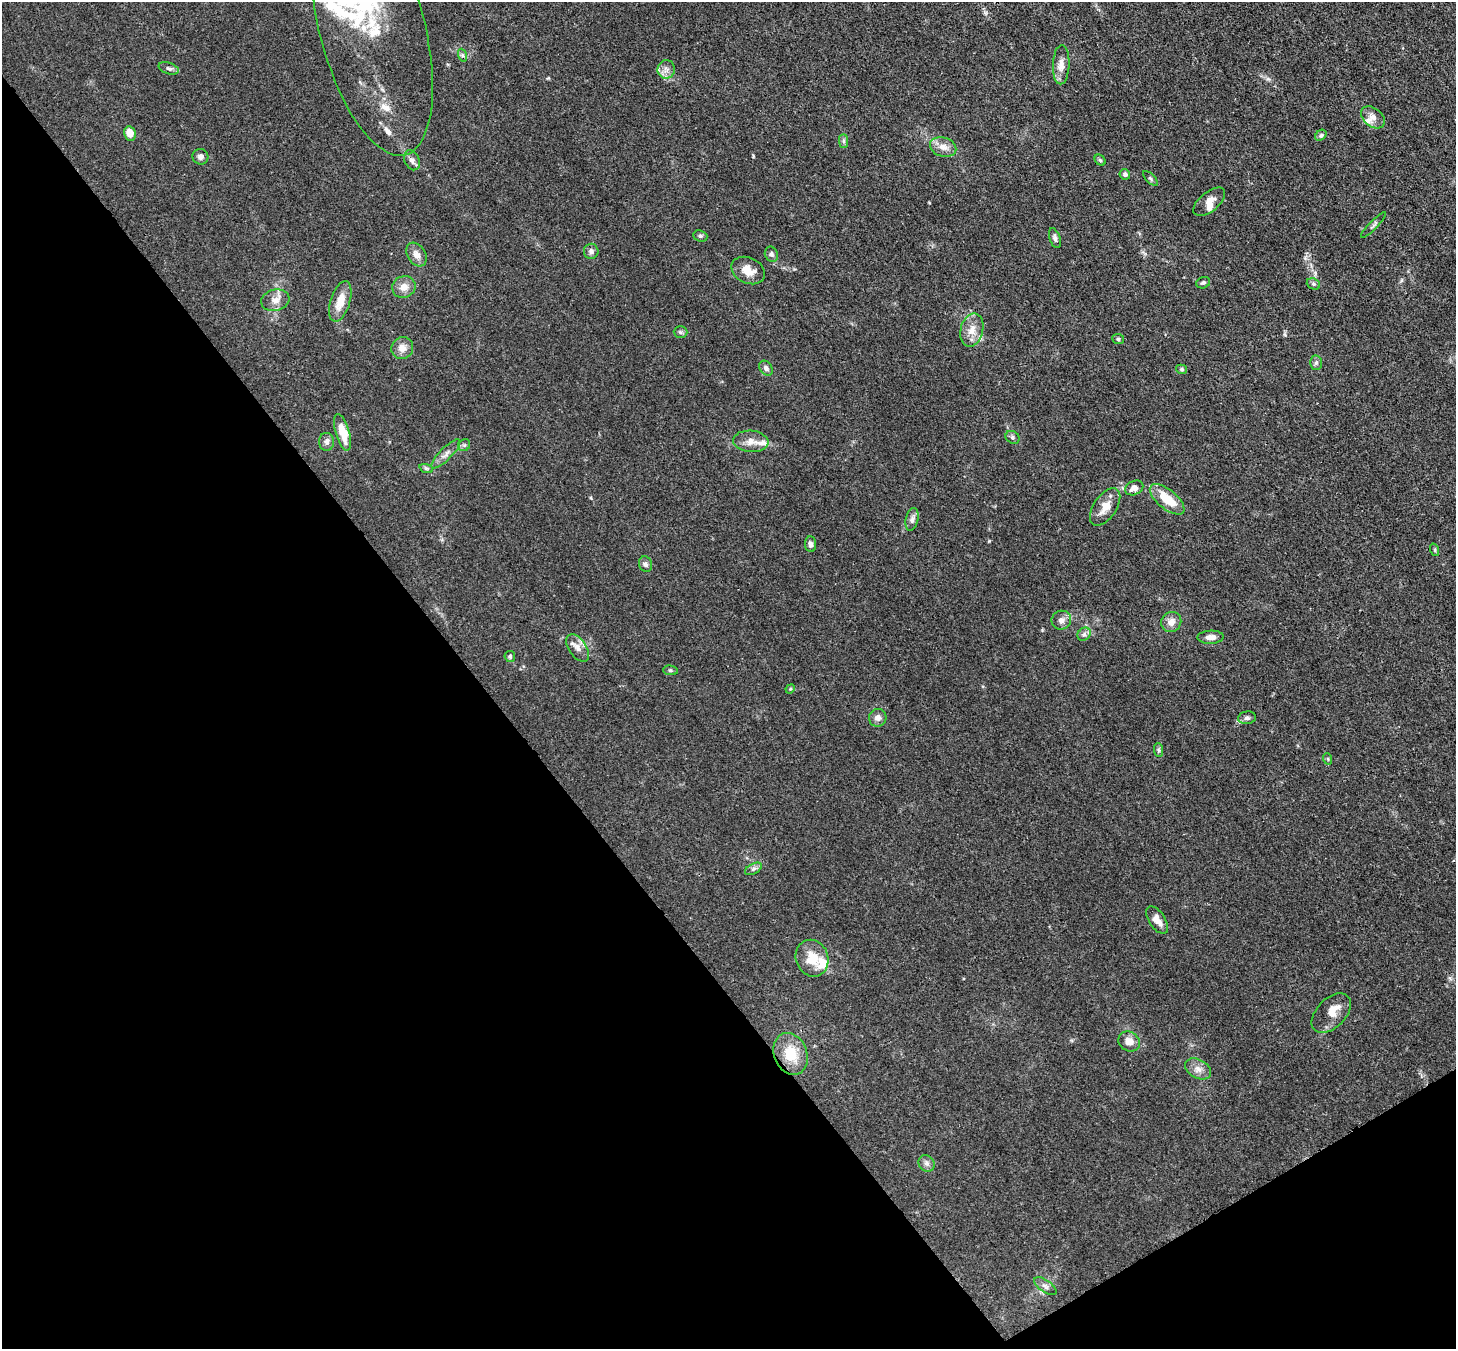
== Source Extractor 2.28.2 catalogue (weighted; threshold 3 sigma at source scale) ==
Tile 14 of 4 x 4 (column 2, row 4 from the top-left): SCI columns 1532-2985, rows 348-1694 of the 5972 x 5944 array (HDU 1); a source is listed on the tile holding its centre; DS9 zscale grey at full resolution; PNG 1458 x 1351 px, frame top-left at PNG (2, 2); each listed source drawn as its Kron ellipse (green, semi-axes under 4 px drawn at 4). Shown black and unused: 36% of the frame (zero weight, under 3 of 4 exposures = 7% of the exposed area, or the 3 px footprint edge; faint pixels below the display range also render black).
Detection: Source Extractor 2.28.2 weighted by HDU 2 'WHT'; one run over the whole footprint, this tile lists its part. Background 0.021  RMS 0.0029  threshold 0.013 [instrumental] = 3 sigma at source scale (4.5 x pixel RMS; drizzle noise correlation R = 1.50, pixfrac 1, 0.05/0.05 arcsec/px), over >= 5 px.
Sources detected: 81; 11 inside a brighter listed object's ellipse — not listed separately; the other 70 listed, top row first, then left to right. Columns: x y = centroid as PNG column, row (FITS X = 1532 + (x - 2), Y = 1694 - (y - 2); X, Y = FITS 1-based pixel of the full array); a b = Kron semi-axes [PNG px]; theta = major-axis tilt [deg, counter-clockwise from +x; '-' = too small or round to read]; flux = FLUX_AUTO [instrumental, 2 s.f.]
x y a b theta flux
372 27 132 52 -75 40
462 55 7 4 -71 0.51
1061 65 19 8 88 2.5
169 68 10 5 -18 0.78
666 69 9 8 - 1.5
1373 117 13 9 -39 1.8
130 133 7 6 - 2.8
1321 135 6 4 43 0.53
843 141 7 4 -90 0.6
943 147 13 9 -16 2.3
200 157 8 7 - 1.2
412 160 10 7 -66 1.3
1100 160 6 4 -44 0.43
1125 174 5 5 - 0.72
1150 178 9 4 -46 0.52
1209 202 19 9 39 2.6
1373 225 17 3 46 0.6
700 236 7 5 -20 0.53
1055 238 10 5 -72 0.88
591 251 7 7 - 1
416 254 13 9 -57 1.9
771 254 8 6 -66 0.74
748 271 17 12 -26 3.4
1203 283 7 5 22 0.56
1313 284 7 5 -21 0.58
404 287 12 10 30 2.6
275 300 14 10 15 2.3
340 301 21 10 73 4.3
972 330 17 11 76 3.2
680 332 7 6 - 0.57
1118 339 6 5 - 0.5
402 348 11 10 - 2.2
1316 363 7 6 - 0.65
766 368 8 6 -54 0.89
1181 369 6 4 -16 0.41
343 432 19 7 -74 5.4
1012 437 7 6 - 0.6
751 441 18 10 -5 2.7
327 442 9 7 -87 1.1
464 445 6 5 - 0.53
446 454 19 6 45 1.7
426 468 7 4 -19 0.51
1134 488 9 7 25 1.7
1167 499 21 9 -39 7.4
1105 507 21 11 56 3.5
912 519 11 6 79 1.1
811 544 8 5 -84 0.93
1435 550 6 4 -72 0.36
646 564 8 6 -71 0.8
1061 620 10 9 - 1.6
1171 622 10 9 - 2.1
1084 634 7 6 - 0.74
1211 637 13 6 2 1.8
578 648 15 9 -56 2.1
510 656 5 5 - 0.65
670 670 7 5 -7 0.49
790 689 5 4 - 0.31
878 718 9 8 - 1.5
1247 718 9 6 8 0.73
1158 750 7 4 -89 0.54
1328 759 6 3 -72 0.3
753 869 9 5 27 0.77
1157 920 15 8 -56 2.5
812 958 19 16 -69 5.8
1331 1013 24 14 45 3.8
1129 1041 11 9 -33 2.6
791 1054 21 16 -69 7.4
1198 1069 14 9 -28 2
926 1163 9 7 -45 1
1045 1286 13 6 -34 1.1
Isophote crosses this tile's border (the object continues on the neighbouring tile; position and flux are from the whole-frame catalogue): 1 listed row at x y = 372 27
Unlisted compact peaks at least as high as the median listed source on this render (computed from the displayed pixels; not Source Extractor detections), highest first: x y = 989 541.